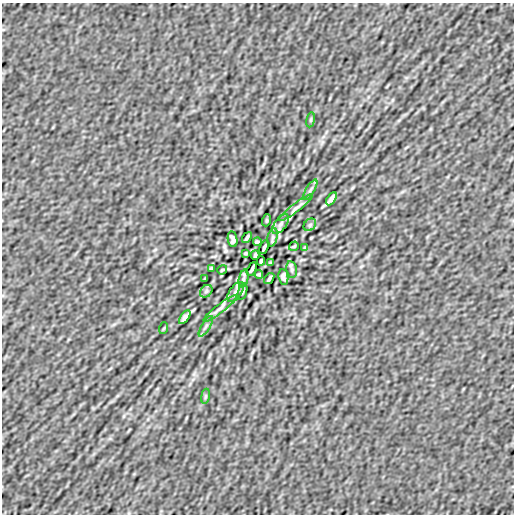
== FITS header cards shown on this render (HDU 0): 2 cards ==
NAXIS1  =                  512
NAXIS2  =                  512

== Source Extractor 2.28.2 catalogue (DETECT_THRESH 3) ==
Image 512 x 512 px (HDU 0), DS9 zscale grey, 1 PNG px = 1 image px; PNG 516 x 516 px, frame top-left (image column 1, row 512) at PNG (2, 3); each listed source drawn as its Kron ellipse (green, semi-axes under 4 px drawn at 4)
Background 2.09e-07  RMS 1.4e-05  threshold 4.11e-05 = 3 sigma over >= 5 px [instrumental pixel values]
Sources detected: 35; all 35 listed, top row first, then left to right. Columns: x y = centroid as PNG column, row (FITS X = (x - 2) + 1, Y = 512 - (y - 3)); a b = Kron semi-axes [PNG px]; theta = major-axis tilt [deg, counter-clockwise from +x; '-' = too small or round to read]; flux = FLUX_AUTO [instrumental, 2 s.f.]
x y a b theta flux
311 120 8 4 81 1.1e-03
310 190 12 3 59 1.9e-03
331 199 7 3 58 2.9e-03
296 208 21 4 37 4.1e-03
267 220 6 4 72 7.6e-04
281 224 11 6 53 3.8e-03
310 225 7 5 46 1.8e-03
272 237 9 5 77 2.1e-03
247 238 6 2 54 1.8e-03
233 239 8 5 -81 2.8e-03
257 242 4 3 - 1.3e-03
294 246 5 2 - 1.0e-03
264 247 7 3 64 1.9e-03
305 248 4 3 - 1.0e-03
245 253 3 2 - 9.2e-04
255 255 4 3 - 1.4e-03
261 261 4 3 - 1.4e-03
271 263 3 2 - 9.2e-04
211 268 4 3 - 1.0e-03
252 269 7 3 64 1.9e-03
292 269 8 5 -80 1.8e-03
222 270 5 2 - 1.0e-03
259 274 4 3 - 1.3e-03
283 277 8 5 -81 2.8e-03
205 278 3 2 - 7.2e-04
269 278 6 2 53 1.8e-03
244 279 9 4 77 2.0e-03
206 291 7 5 46 1.8e-03
235 292 11 6 53 3.8e-03
242 292 8 3 71 1.1e-03
220 308 21 4 37 4.0e-03
185 317 8 3 55 3.0e-03
206 326 12 3 59 2.0e-03
164 328 6 4 70 8.3e-04
205 396 8 4 81 1.1e-03